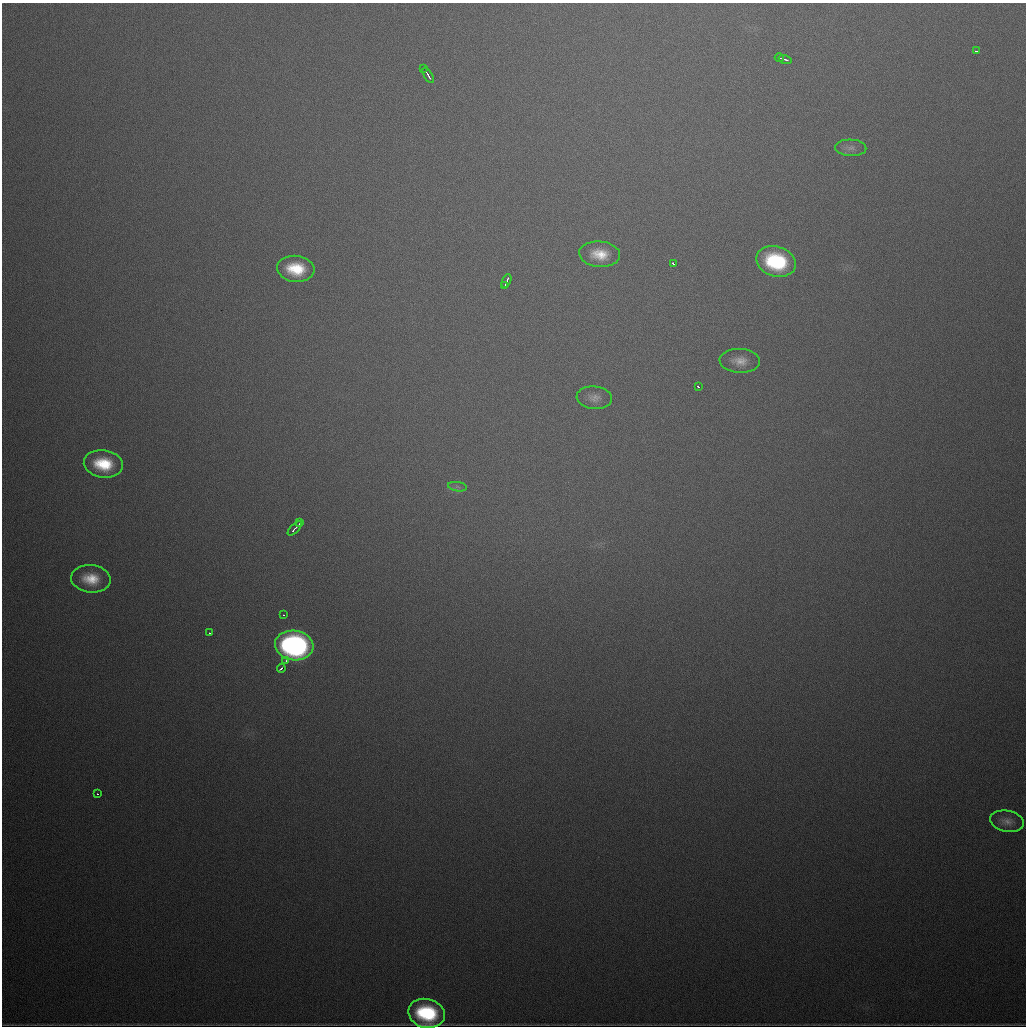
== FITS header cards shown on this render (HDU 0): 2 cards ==
NAXIS1  =                 1024
NAXIS2  =                 1024

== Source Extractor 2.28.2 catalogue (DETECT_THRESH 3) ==
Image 1024 x 1024 px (HDU 0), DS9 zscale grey, 1 PNG px = 1 image px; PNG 1028 x 1028 px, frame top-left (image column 1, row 1024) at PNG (2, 3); each listed source drawn as its Kron ellipse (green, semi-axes under 4 px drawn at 4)
Background 836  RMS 24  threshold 72.1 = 3 sigma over >= 5 px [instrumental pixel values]
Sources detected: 28; all 28 listed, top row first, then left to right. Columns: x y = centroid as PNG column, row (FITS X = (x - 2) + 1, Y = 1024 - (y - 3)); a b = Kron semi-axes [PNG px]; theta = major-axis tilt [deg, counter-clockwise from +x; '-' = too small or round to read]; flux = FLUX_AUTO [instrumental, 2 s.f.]
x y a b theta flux
976 51 3 2 - 2000
779 58 4 2 - 1900
785 59 6 2 -16 3400
423 69 3 2 - 3000
428 75 8 2 -60 5900
851 148 15 8 -2 11000
600 254 20 13 -5 39000
776 261 20 15 -16 150000
673 263 3 3 - 6200
296 269 19 13 -6 64000
506 281 7 2 66 6500
505 286 3 2 - 2300
740 361 20 12 -2 22000
698 387 3 2 - 2100
594 398 18 11 -5 15000
103 464 20 13 -8 70000
457 487 9 4 -9 4600
300 523 4 3 - 3600
295 528 9 2 46 5600
91 579 20 13 -6 42000
283 615 3 2 - 2100
210 633 2 2 - 1700
294 645 19 14 -8 510000
286 661 3 3 - 3200
281 668 4 2 - 6700
98 794 2 2 - 1300
1007 821 17 10 -12 14000
427 1013 18 14 -13 140000